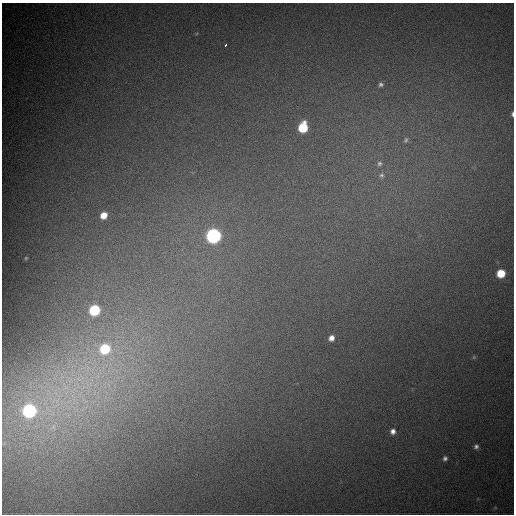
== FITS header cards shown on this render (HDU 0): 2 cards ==
NAXIS1  =                  512
NAXIS2  =                  512

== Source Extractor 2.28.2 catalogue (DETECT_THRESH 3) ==
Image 512 x 512 px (HDU 0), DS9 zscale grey, 1 PNG px = 1 image px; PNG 516 x 516 px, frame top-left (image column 1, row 512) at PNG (2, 3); no overlay
Background 1060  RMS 28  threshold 82.8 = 3 sigma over >= 5 px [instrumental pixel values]
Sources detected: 26; all 26 listed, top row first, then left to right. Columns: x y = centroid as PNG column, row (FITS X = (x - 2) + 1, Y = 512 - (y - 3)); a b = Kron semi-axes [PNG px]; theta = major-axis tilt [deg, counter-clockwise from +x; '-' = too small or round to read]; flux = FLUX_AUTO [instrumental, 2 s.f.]
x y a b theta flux
226 45 3 2 - 3300
381 84 6 5 - 4500
512 114 5 3 - 3900
303 127 8 6 74 98000
406 140 8 6 71 5000
379 163 7 6 - 5500
382 175 8 7 - 6100
104 215 7 6 - 24000
213 236 7 7 - 630000
26 258 5 4 - 2400
501 273 6 6 - 53000
94 310 7 6 - 140000
331 338 6 6 - 11000
105 349 10 9 - 100000
474 357 6 3 72 2100
80 379 20 8 13 33000
65 386 19 12 -61 49000
74 401 14 6 89 18000
86 401 7 4 18 6000
56 403 29 19 65 120000
29 411 8 8 - 400000
53 427 15 11 30 31000
393 431 7 6 - 9100
4 443 8 4 45 3700
476 447 6 5 - 5200
445 458 6 5 - 5000
At the frame edge (FLAGS 8, measured only in part): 1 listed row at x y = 512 114